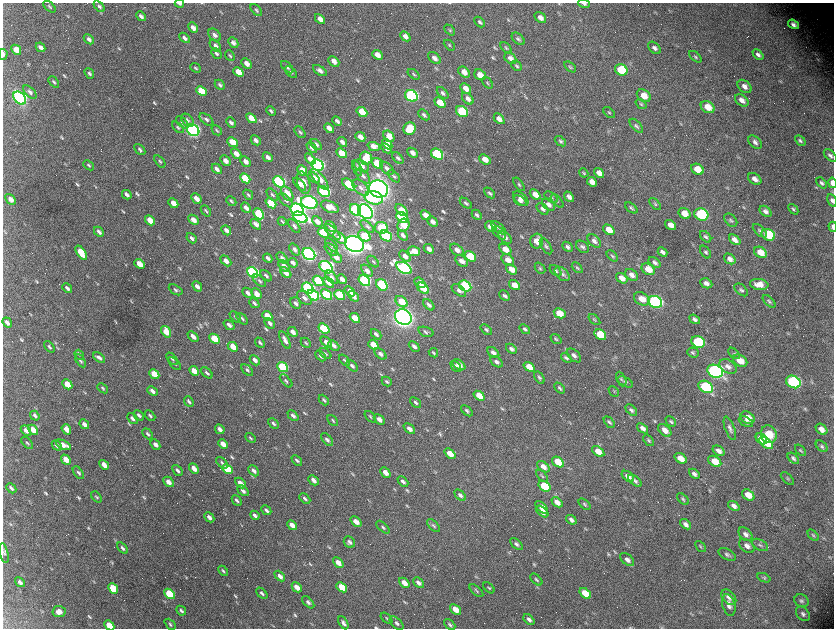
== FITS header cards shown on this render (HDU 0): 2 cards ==
NAXIS1  =                 1663 / length of data axis 1
NAXIS2  =                 1252 / length of data axis 2

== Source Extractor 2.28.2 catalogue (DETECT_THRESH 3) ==
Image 1663 x 1252 px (HDU 0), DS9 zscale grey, zoomed out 1/2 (1 PNG px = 2 x 2 image px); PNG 836 x 630 px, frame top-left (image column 2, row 1251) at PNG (3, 3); each listed source drawn as its Kron ellipse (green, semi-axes under 4 px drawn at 4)
Background 2930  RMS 53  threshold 159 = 3 sigma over >= 5 px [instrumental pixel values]
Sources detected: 780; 95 cannot appear on this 1/2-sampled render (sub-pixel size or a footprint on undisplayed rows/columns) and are neither listed nor drawn; of the other 685, the 500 brightest by FLUX_AUTO listed and drawn (185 fainter detections omitted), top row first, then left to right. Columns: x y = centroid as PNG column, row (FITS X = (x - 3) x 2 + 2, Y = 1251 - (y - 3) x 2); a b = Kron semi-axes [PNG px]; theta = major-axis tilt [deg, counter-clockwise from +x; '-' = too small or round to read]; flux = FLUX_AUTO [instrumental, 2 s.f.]
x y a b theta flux
179 3 4 3 - 3.7e+04
584 4 6 3 -16 3.0e+04
99 6 7 4 -48 3.1e+04
49 7 7 3 -42 1.9e+04
256 10 7 4 -48 2.1e+04
141 16 5 3 - 3.6e+04
540 18 6 4 -41 6.1e+04
320 19 6 4 -46 6.8e+04
480 22 6 3 -44 2.3e+04
794 24 6 4 -36 5.6e+04
193 28 6 4 -46 6.2e+04
450 30 6 3 -48 1.7e+04
215 35 7 5 -49 4.2e+04
405 36 6 4 -42 5.3e+04
184 38 6 3 -46 3.8e+04
89 39 6 4 -44 3.6e+04
518 39 8 4 -40 2.6e+04
233 43 6 4 -46 4.1e+04
449 45 6 3 -44 1.5e+04
215 46 7 4 -50 3.4e+04
40 47 5 3 - 4.9e+04
506 48 7 3 -47 1.7e+04
654 48 7 5 -43 4.3e+04
16 50 5 4 - 1.6e+05
216 53 6 4 -45 2.9e+04
3 54 5 3 - 2.5e+04
377 55 6 4 -41 9.6e+04
758 55 6 4 -43 3.8e+04
230 56 6 3 -47 1.5e+04
695 57 7 4 -41 1.9e+04
434 58 7 5 -42 5.6e+04
510 58 6 5 - 5.3e+04
334 61 6 4 -43 7.6e+04
247 63 6 3 -44 7.2e+04
516 66 6 3 -41 1.7e+04
287 67 7 4 -45 2.9e+04
570 67 7 4 -38 1.9e+04
195 68 6 3 -41 1.7e+04
320 70 8 4 -33 4.6e+04
621 70 6 5 - 4.3e+05
238 72 6 4 -44 1.8e+05
291 72 7 4 -42 2.2e+04
464 72 6 4 -42 9.0e+04
89 73 5 3 - 2.4e+04
414 74 7 3 -38 1.7e+04
480 75 6 5 - 1.3e+05
54 82 6 3 -47 2.1e+04
487 83 7 4 -51 1.7e+04
220 85 5 3 - 2.0e+04
744 86 8 5 -41 6.5e+04
466 88 6 4 -44 8.1e+04
201 91 6 4 -43 3.3e+05
30 92 8 4 -45 4.2e+04
443 93 7 4 -46 2.9e+04
411 96 6 5 - 2.8e+06
644 96 7 6 - 1.2e+05
20 98 7 5 -47 3.8e+06
468 99 7 4 -45 5.2e+04
742 100 7 5 -39 7.7e+04
440 102 6 4 -40 2.1e+05
641 104 6 4 -39 1.6e+04
708 107 7 5 -32 1.5e+05
271 111 5 3 - 2.2e+04
462 111 6 5 - 7.1e+05
362 112 6 4 -40 2.5e+05
609 112 7 3 -43 1.5e+04
424 115 6 4 -42 2.4e+04
251 118 6 4 -44 1.6e+05
206 119 8 4 -39 3.7e+04
499 119 6 4 -45 7.0e+04
187 120 7 5 -47 3.2e+04
337 121 5 3 - 3.7e+04
231 122 6 3 -47 4.0e+04
182 123 8 4 -44 2.3e+04
636 126 8 4 -48 3.0e+04
178 127 7 3 -42 1.8e+04
329 128 6 4 -45 7.9e+04
410 129 6 6 - 3.4e+05
193 130 7 5 -40 4.5e+06
217 130 6 3 -43 1.7e+04
300 132 7 3 -49 2.0e+04
389 136 6 5 - 1.0e+05
360 137 5 3 - 8.9e+04
256 140 5 3 - 4.3e+04
800 140 6 3 -44 2.3e+04
560 141 6 4 -40 2.3e+04
232 142 6 4 -44 2.1e+05
342 142 5 3 - 4.4e+04
755 142 8 5 -47 4.3e+04
387 144 6 4 -47 1.5e+05
316 145 7 4 -44 4.2e+04
374 146 6 4 -22 9.4e+04
312 147 6 4 -44 4.5e+04
386 148 6 3 -41 4.7e+04
140 150 6 3 -48 2.9e+04
236 153 6 4 -45 9.6e+04
342 153 6 4 -40 2.6e+05
412 153 6 4 -42 5.4e+04
437 154 6 5 - 1.1e+06
830 156 8 4 -42 3.4e+04
268 157 5 3 - 4.5e+04
366 158 7 5 -73 2.1e+05
398 158 7 4 -46 2.8e+04
310 159 6 4 -45 7.0e+04
485 159 6 4 -38 1.1e+05
160 161 7 4 -51 1.9e+04
225 161 6 4 -46 7.2e+04
245 161 6 4 -47 6.9e+04
377 163 6 4 -38 3.2e+05
89 165 6 3 -41 2.1e+04
318 165 6 5 - 3.6e+06
361 166 8 5 -33 7.4e+04
357 168 8 4 -66 3.3e+04
387 168 8 5 -42 4.5e+04
217 169 6 3 -47 4.6e+04
697 169 6 5 - 1.8e+05
302 170 6 4 -46 1.6e+05
584 173 5 2 - 1.5e+04
599 173 5 4 - 7.4e+04
363 176 9 5 -47 4.2e+04
394 176 7 4 -44 2.2e+04
245 178 6 4 -42 4.3e+05
314 178 6 4 -44 6.9e+04
319 179 13 5 -51 1.2e+05
755 179 7 5 -35 6.9e+04
279 182 6 5 - 2.7e+06
592 182 5 4 - 7.9e+04
304 183 11 6 -75 1.2e+05
821 183 6 4 -46 2.9e+04
832 183 5 3 - 1.1e+05
300 184 8 4 -46 7.7e+04
349 184 7 4 -39 5.6e+05
519 184 8 4 -52 2.1e+04
361 187 10 6 -44 5.6e+04
378 189 9 8 - 1.2e+07
324 192 6 5 - 2.1e+06
490 193 6 3 -43 2.4e+04
287 194 8 5 -55 1.6e+05
535 194 6 4 -40 9.6e+04
127 195 5 3 - 4.3e+04
248 195 6 3 -48 1.9e+04
272 195 7 4 -48 2.4e+04
551 197 7 4 -39 2.4e+04
569 197 6 4 -48 5.1e+04
196 198 6 3 -47 9.1e+04
374 198 9 6 -15 5.4e+05
11 199 6 4 -47 8.4e+04
521 199 9 5 -41 6.0e+04
286 200 9 4 -44 3.4e+04
832 200 7 4 -62 3.6e+04
231 201 5 3 - 1.9e+04
520 201 7 3 -34 3.3e+04
557 201 8 3 -46 2.0e+04
309 202 8 6 -20 4.9e+06
173 203 5 3 - 1.3e+05
271 203 6 4 -41 5.6e+05
466 203 7 4 -37 2.5e+04
655 204 7 4 -48 1.8e+04
548 205 7 5 -41 5.1e+04
330 207 9 5 -22 1.2e+05
246 208 6 3 -47 5.9e+04
631 208 7 4 -38 2.2e+04
542 209 7 4 -44 3.7e+04
793 209 6 3 -48 1.8e+04
297 210 7 5 -41 4.7e+06
356 210 6 5 - 2.2e+06
401 210 7 4 -43 1.4e+05
206 211 6 3 -49 1.7e+04
765 211 7 4 -41 4.5e+04
365 212 8 6 -44 6.6e+06
684 213 6 5 - 1.4e+05
259 214 6 4 -44 7.7e+05
701 214 7 6 - 1.3e+06
426 215 5 4 - 8.7e+04
477 215 6 3 -46 2.6e+04
300 217 8 5 -27 3.9e+06
402 218 6 4 -36 8.5e+05
150 220 5 3 - 1.7e+05
193 220 6 4 -43 8.9e+04
731 220 8 5 -44 2.6e+04
282 221 5 3 - 1.7e+04
317 221 6 4 -46 8.1e+04
433 222 6 3 -43 5.1e+04
256 224 6 3 -45 5.8e+04
403 225 6 6 - 2.3e+05
671 225 6 4 -36 8.6e+04
294 226 8 4 -50 2.9e+04
331 226 6 4 -45 5.7e+04
367 226 8 4 -42 2.5e+04
491 227 6 4 -35 1.3e+05
833 227 5 3 - 5.2e+04
381 228 7 5 -6 3.8e+05
498 228 9 4 -41 2.5e+04
226 230 5 3 - 5.1e+04
609 230 6 4 -36 1.4e+05
760 231 8 4 -43 2.7e+04
99 232 6 3 -45 4.3e+04
332 232 10 4 -43 4.1e+04
323 233 6 4 -40 5.7e+05
499 233 8 5 -45 3.1e+04
403 235 6 3 -48 4.2e+04
768 235 7 5 -30 5.3e+05
364 236 6 5 - 2.6e+05
386 236 6 4 -37 1.2e+06
505 237 8 4 -43 4.4e+04
706 237 7 4 -46 2.6e+04
192 238 6 3 -48 3.4e+04
340 238 8 4 -40 1.0e+05
735 240 6 4 -41 6.5e+04
537 241 7 6 - 1.5e+05
594 241 8 5 -44 4.6e+04
354 244 10 7 -21 1.0e+07
332 245 8 4 -46 3.0e+04
546 246 9 4 -57 2.9e+04
568 247 6 4 -42 3.2e+04
582 247 7 5 -40 3.1e+04
295 249 7 3 -52 3.3e+04
429 249 5 3 - 5.6e+04
505 249 7 4 -39 1.2e+05
331 250 7 4 -45 4.7e+04
457 250 8 5 -40 6.0e+04
414 251 6 5 - 1.4e+05
662 252 5 3 - 3.6e+04
705 252 7 4 -54 2.3e+04
760 252 7 5 -34 1.6e+05
81 253 8 4 -55 2.6e+05
309 254 7 5 -39 4.9e+06
405 256 7 4 -43 7.6e+04
470 256 6 4 -35 3.1e+05
612 256 6 3 -47 1.7e+04
336 257 6 4 -43 8.6e+04
268 258 5 2 - 2.9e+04
282 258 7 4 -46 3.7e+04
730 259 6 4 -37 6.1e+04
508 260 7 5 -42 1.0e+05
226 261 6 4 -45 8.2e+04
462 261 7 4 -40 7.4e+04
373 262 7 3 -44 1.6e+04
293 263 5 3 - 4.2e+04
655 263 7 4 -39 3.6e+04
139 264 5 3 - 1.7e+05
284 266 7 4 -46 6.7e+04
326 267 7 5 -37 2.5e+06
404 268 8 5 -31 3.2e+06
540 268 6 3 -49 1.7e+04
577 268 6 3 -44 1.6e+04
512 269 6 4 -38 1.1e+05
648 269 7 5 -33 1.8e+05
367 271 7 4 -48 5.6e+04
556 271 7 4 -43 2.9e+04
252 272 6 4 -41 2.5e+06
286 273 6 4 -45 1.0e+05
562 274 9 5 -41 4.2e+04
632 275 7 5 -39 6.9e+04
266 276 7 3 -44 2.7e+04
332 277 8 4 -49 4.8e+04
622 278 6 4 -38 8.7e+04
342 279 5 3 - 7.0e+04
259 281 8 4 -43 2.4e+04
318 281 6 4 -39 7.9e+05
364 281 6 4 -38 1.9e+06
329 282 6 4 -43 1.5e+05
420 283 6 4 -40 8.2e+04
706 283 6 4 -27 5.1e+04
759 284 9 5 -8 1.1e+05
382 285 6 5 - 1.0e+06
515 285 6 4 -35 1.6e+05
197 286 6 3 -48 4.8e+04
465 286 6 5 - 1.6e+06
67 288 5 3 - 3.9e+04
308 288 6 5 - 2.6e+06
423 288 7 4 -40 1.9e+05
176 290 7 4 -30 2.5e+04
459 290 8 5 -39 3.7e+04
741 290 8 5 -41 2.8e+04
350 291 6 3 -40 8.0e+04
247 293 6 3 -44 4.8e+04
257 294 6 4 -46 9.3e+04
327 294 6 4 -38 9.9e+05
313 295 6 4 -36 2.0e+06
340 295 6 4 -40 6.2e+05
353 296 6 3 -47 6.8e+04
505 296 6 3 -45 3.3e+04
304 298 9 5 -44 5.1e+04
642 299 8 6 -30 1.5e+05
769 301 8 4 -44 2.1e+04
402 302 7 4 -38 2.2e+05
655 302 7 5 -25 2.6e+06
254 303 6 3 -43 2.2e+04
296 303 6 5 - 4.2e+04
429 305 7 4 -45 3.4e+04
560 313 6 4 -28 1.9e+05
267 316 5 4 - 1.9e+05
235 317 7 3 -44 1.7e+04
403 317 9 7 -30 9.6e+06
355 318 5 4 - 1.7e+05
242 319 7 3 -46 2.1e+04
695 319 6 4 -34 3.4e+04
594 320 7 3 -40 1.6e+04
7 323 5 3 - 4.6e+04
270 323 6 3 -46 3.5e+04
229 325 6 4 -36 4.3e+04
324 328 6 4 -39 8.6e+05
525 329 6 3 -40 2.5e+04
486 330 7 4 -41 2.3e+04
166 332 6 4 -56 2.4e+05
293 332 5 3 - 6.8e+04
426 332 8 4 -19 2.5e+04
376 334 6 3 -45 3.6e+04
600 335 6 5 - 3.8e+05
193 336 6 3 -41 7.0e+04
215 339 6 4 -42 3.8e+05
556 339 6 3 -38 1.7e+04
285 340 9 4 -63 5.6e+04
326 342 7 4 -44 6.9e+04
698 342 7 5 -26 1.0e+06
260 343 5 3 - 2.3e+04
306 343 6 3 -45 1.5e+04
373 345 6 4 -40 1.7e+05
334 346 6 4 -45 4.3e+04
414 346 6 3 -43 4.0e+04
49 347 6 3 -49 2.2e+04
233 347 6 3 -42 1.6e+05
511 349 6 3 -40 3.4e+04
693 352 6 5 - 2.1e+04
433 353 5 2 - 1.6e+04
493 353 7 4 -40 4.5e+04
734 353 7 4 -44 1.8e+04
325 354 7 3 -42 1.5e+04
380 354 7 4 -44 4.1e+04
79 355 5 4 - 1.7e+04
574 355 9 5 -44 4.5e+04
321 356 6 3 -45 2.7e+04
99 358 7 3 -35 4.5e+04
566 358 6 3 -41 2.5e+04
172 359 7 3 -47 1.9e+04
255 360 6 3 -45 5.1e+04
345 360 7 3 -49 1.8e+04
81 361 7 3 -57 2.2e+04
740 361 8 5 -30 1.5e+05
496 362 7 4 -39 3.6e+04
175 364 8 3 -46 1.8e+04
459 365 7 4 -35 9.1e+04
352 366 7 4 -44 3.3e+04
456 366 6 3 -46 2.4e+04
728 366 9 6 -33 6.4e+04
283 367 6 4 -41 1.0e+06
529 367 6 4 -36 1.7e+05
247 370 7 3 -45 2.2e+04
194 371 5 3 - 1.4e+05
715 371 8 6 -23 5.3e+06
207 373 7 3 -44 2.6e+04
154 374 6 3 -44 2.8e+05
539 377 7 4 -54 2.1e+04
621 379 8 4 -65 2.0e+04
286 381 8 3 -47 2.3e+04
387 382 5 3 - 1.8e+04
625 382 8 4 -27 2.2e+04
793 382 7 6 - 2.4e+06
67 384 5 3 - 2.0e+05
706 387 8 5 -31 1.3e+06
103 388 6 3 -41 1.7e+04
560 388 6 3 -46 2.2e+04
152 391 5 3 - 4.9e+04
614 391 6 4 -45 1.5e+04
479 396 6 4 -37 2.1e+05
324 400 6 3 -46 1.9e+04
189 401 6 3 -48 2.8e+04
416 402 6 3 -42 2.7e+04
631 410 7 4 -45 2.8e+04
467 411 7 3 -42 2.1e+04
139 415 6 3 -45 3.4e+04
35 416 5 3 - 3.1e+04
150 416 6 3 -45 2.2e+04
293 416 6 3 -43 4.0e+04
370 417 7 3 -47 1.5e+04
748 418 7 5 -37 1.4e+05
132 419 6 3 -47 3.9e+04
333 420 6 3 -49 1.5e+04
379 420 6 3 -44 5.4e+04
671 421 6 3 -44 2.0e+04
609 422 7 4 -48 2.1e+04
746 422 8 4 -27 3.1e+04
84 424 5 3 - 6.3e+04
273 424 6 3 -44 2.5e+04
643 428 6 4 -35 5.5e+04
730 428 12 4 -70 4.4e+04
66 429 5 3 - 1.2e+05
220 429 5 3 - 6.2e+04
409 429 6 4 -43 5.7e+04
821 429 6 4 -41 8.0e+04
33 430 6 4 -43 1.3e+05
665 430 8 5 -41 9.1e+04
26 431 6 3 -47 5.6e+04
148 434 6 3 -47 2.5e+04
769 434 9 7 -71 3.4e+05
251 438 6 2 -44 1.5e+04
327 439 8 4 -50 3.6e+04
761 439 6 4 -41 3.3e+05
649 440 6 4 -52 1.8e+04
27 443 7 3 -46 1.5e+04
766 443 8 4 -37 2.6e+05
223 444 5 3 - 1.3e+05
57 445 6 3 -48 4.9e+04
63 445 8 4 -27 9.2e+04
155 445 5 3 - 5.3e+04
822 446 7 4 -42 2.4e+04
801 450 7 3 -45 1.6e+04
598 451 7 4 -37 1.3e+05
719 451 6 4 -36 5.9e+04
450 454 6 4 -41 1.6e+05
681 458 6 4 -36 1.4e+05
793 458 7 4 -44 3.1e+04
66 460 5 3 - 1.4e+05
297 460 6 3 -42 2.0e+04
715 461 7 5 -34 1.9e+05
558 462 6 4 -35 2.4e+05
222 463 7 3 -46 2.0e+04
104 465 5 3 - 1.1e+05
543 467 7 4 -39 8.1e+04
194 469 6 3 -46 1.1e+05
228 469 6 4 -43 4.2e+05
177 470 6 3 -47 4.0e+04
254 471 6 3 -45 4.4e+04
385 472 6 3 -44 8.9e+04
78 473 7 3 -51 2.6e+04
694 474 6 4 -41 4.0e+04
542 476 7 3 -48 1.6e+04
628 476 7 4 -38 7.8e+04
787 479 8 3 -43 1.8e+04
313 480 6 3 -46 6.0e+04
635 481 8 4 -40 3.1e+04
168 482 6 3 -47 9.5e+04
403 482 6 3 -44 3.4e+04
240 483 6 3 -45 8.0e+04
544 486 6 4 -36 5.7e+05
11 488 5 3 - 3.4e+04
243 491 6 3 -43 4.4e+04
460 495 7 4 -45 3.5e+04
748 495 7 5 -36 1.5e+05
96 497 6 3 -47 1.6e+04
305 499 6 3 -44 2.6e+04
683 499 7 4 -44 2.1e+04
237 500 6 3 -45 2.2e+04
557 502 6 4 -38 9.4e+04
585 504 7 3 -43 1.9e+04
734 506 6 4 -37 5.0e+04
542 507 8 4 -46 1.1e+05
266 510 5 3 - 2.8e+04
542 512 7 4 -40 7.8e+04
255 515 5 3 - 3.5e+04
209 517 6 3 -45 5.4e+04
571 520 6 3 -38 4.3e+04
356 522 6 3 -42 9.8e+04
686 524 6 4 -38 4.6e+04
292 525 6 3 -43 1.1e+05
434 526 8 4 -43 2.2e+04
383 527 8 3 -43 2.3e+04
745 534 8 5 -43 5.2e+04
813 535 7 3 -45 1.6e+04
349 542 6 5 - 3.4e+04
516 544 7 4 -41 3.2e+04
760 545 9 5 -28 2.9e+04
747 546 8 6 -39 7.5e+04
700 547 6 3 -49 1.6e+04
122 548 6 3 -53 2.8e+04
4 553 10 4 -76 2.5e+04
727 554 9 5 -27 3.3e+04
627 560 8 5 -40 5.7e+04
338 563 6 4 -44 9.1e+04
223 571 6 3 -46 1.8e+04
280 576 6 3 -44 6.5e+04
764 578 7 4 -24 1.7e+04
536 579 7 4 -43 2.4e+04
20 582 5 4 - 3.9e+04
404 583 6 4 -43 1.1e+05
419 583 6 3 -43 5.0e+04
297 587 6 3 -45 1.1e+05
342 587 6 4 -42 2.9e+05
113 588 6 4 -47 4.3e+05
489 588 7 3 -44 1.6e+04
476 591 8 3 -41 1.9e+04
262 593 7 3 -45 3.2e+04
585 593 7 4 -38 2.5e+05
169 594 6 4 -46 4.9e+05
729 597 9 5 -48 4.9e+04
801 601 7 6 - 3.2e+04
308 602 7 4 -44 3.6e+04
729 605 11 6 -74 6.0e+04
455 609 6 4 -41 1.5e+05
181 611 5 3 - 2.5e+04
59 612 6 5 - 8.5e+04
803 614 8 6 -49 4.2e+04
387 618 7 3 -42 1.6e+04
529 619 7 4 -42 4.2e+04
343 623 7 3 -60 3.9e+04
397 623 8 4 -45 3.8e+04
170 624 6 3 -45 1.9e+04
450 624 7 3 -43 2.2e+04
109 625 6 3 -43 2.4e+05
At the frame edge (FLAGS 8, measured only in part): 7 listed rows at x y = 179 3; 584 4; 3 54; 832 183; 832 200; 833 227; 109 625
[185 fainter detections neither listed nor drawn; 95 sub-pixel or undisplayed-footprint detections neither listed nor drawn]